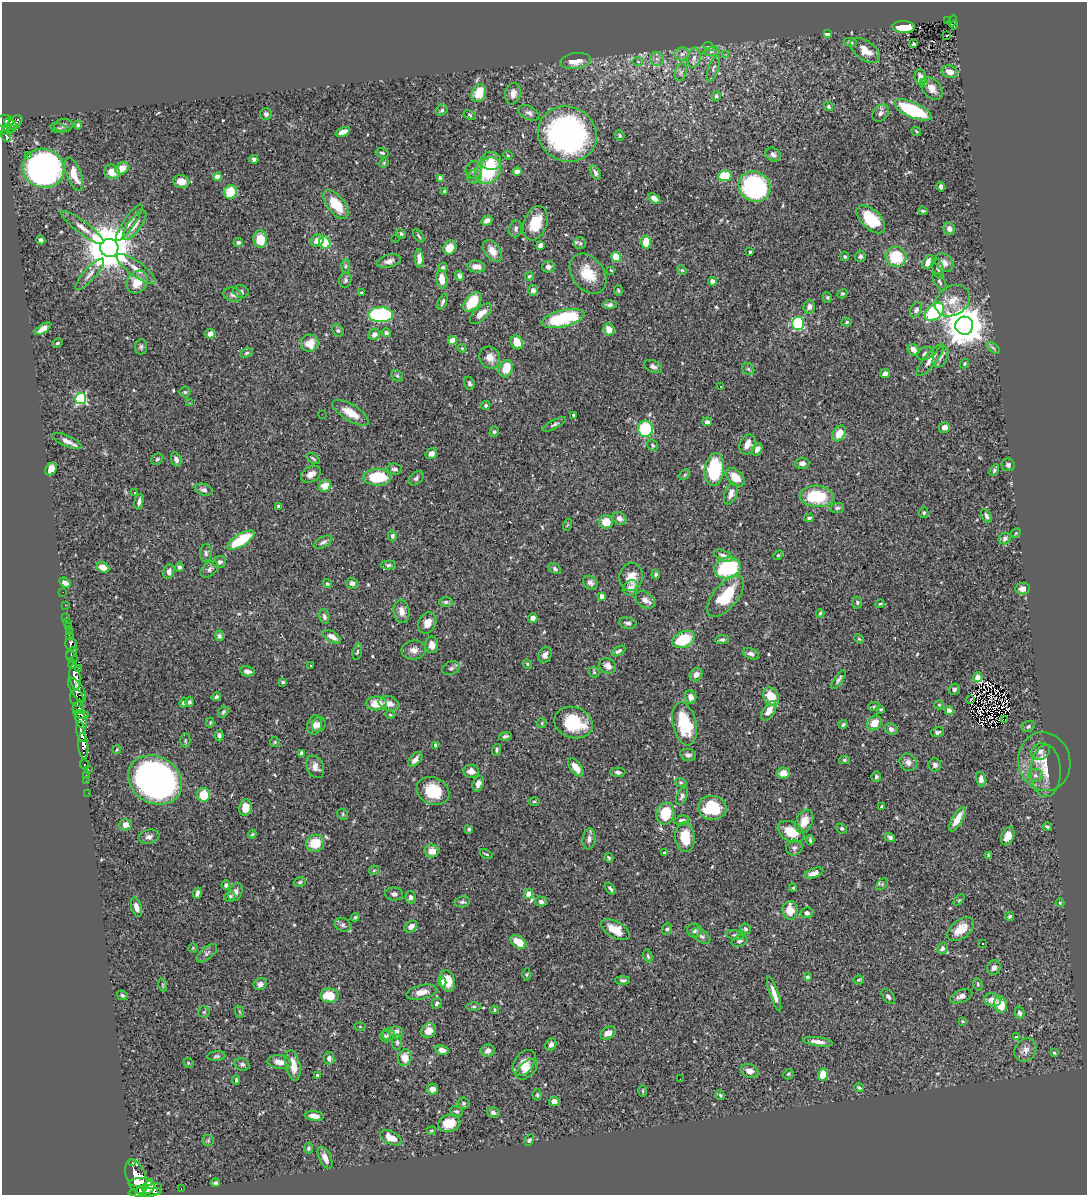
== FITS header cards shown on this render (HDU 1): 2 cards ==
NAXIS1  =                 1085
NAXIS2  =                 1193

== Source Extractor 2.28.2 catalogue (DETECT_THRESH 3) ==
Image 1085 x 1193 px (HDU 1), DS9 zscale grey, 1 PNG px = 1 image px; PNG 1089 x 1197 px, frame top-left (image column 1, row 1193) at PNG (2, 2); each listed source drawn as its Kron ellipse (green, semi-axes under 4 px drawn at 4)
Background 0.723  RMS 0.028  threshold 0.0848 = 3 sigma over >= 5 px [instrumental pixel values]
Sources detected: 564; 1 with non-positive FLUX_AUTO (blend fragments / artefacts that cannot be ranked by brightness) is neither listed nor drawn; of the other 563, the 500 brightest by FLUX_AUTO listed and drawn (63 fainter detections omitted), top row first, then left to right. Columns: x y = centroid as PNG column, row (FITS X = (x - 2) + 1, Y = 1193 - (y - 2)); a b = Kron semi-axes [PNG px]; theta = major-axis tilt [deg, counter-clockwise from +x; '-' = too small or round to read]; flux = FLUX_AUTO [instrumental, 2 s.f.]
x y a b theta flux
948 20 3 3 - 9.8
952 21 6 3 58 47
954 25 4 2 - 11
904 27 11 6 -1 49
827 34 4 3 - 19
947 36 3 3 - 4.6
850 42 6 4 -10 3
914 44 4 3 - 2.8
709 47 6 3 -19 2.2
865 50 17 9 -37 23
712 52 8 4 7 4.2
682 54 7 7 - 6.2
725 54 3 3 - 3.3
694 58 10 6 83 8.4
657 59 7 7 - 7
576 61 16 8 9 25
638 62 6 4 -2 2.4
713 68 13 5 70 6
681 72 9 5 71 5.4
950 72 8 6 -17 15
920 77 8 6 -87 9.3
923 83 3 2 - 4.3
932 88 13 9 -50 15
479 93 9 7 66 38
513 94 11 8 80 13
716 96 5 4 - 3.6
828 107 5 4 - 3.5
442 110 6 5 - 3.8
913 110 20 7 -24 130
529 113 11 6 -27 7.3
881 113 9 7 50 7.2
266 114 6 6 - 4.5
470 115 6 4 -29 3
6 121 8 6 -3 330
15 122 9 5 40 320
11 124 7 2 -40 270
78 125 4 4 - 4.2
63 126 9 6 4 5.6
9 128 7 3 -6 42
58 128 8 5 -15 4
6 131 4 3 - 130
916 131 5 3 - 2.1
343 132 7 4 24 13
567 134 30 27 -25 550
619 135 5 4 - 2.9
6 136 6 5 - 130
382 153 6 4 -12 3.4
508 155 5 4 - 2.2
773 155 8 6 -29 6.1
29 156 3 3 - 28
254 159 4 4 - 6.2
491 161 10 9 - 25
384 163 5 4 - 2.1
43 168 21 19 -19 660
122 168 7 5 34 25
474 170 8 8 - 8.5
488 171 15 11 51 110
112 172 8 7 - 20
517 172 4 4 - 22
595 172 8 4 -61 5.8
74 174 17 7 -69 36
725 176 7 5 10 63
217 177 4 4 - 18
474 177 7 6 - 6.8
440 179 4 4 - 19
181 181 8 6 -8 17
755 187 16 15 - 310
941 187 5 4 - 5.2
230 192 7 6 - 48
445 192 4 4 - 3.6
654 198 7 4 -33 12
336 204 17 8 -52 56
923 211 4 3 - 2.9
871 219 17 9 -44 79
487 221 6 4 31 8.6
129 223 21 6 56 13
535 223 18 11 70 51
134 225 18 6 54 17
83 228 26 6 -37 16
516 229 8 6 75 5.3
949 229 6 5 - 9.2
401 234 5 4 - 2.7
419 236 7 3 -55 2.8
395 238 3 2 - 2.4
260 239 9 7 -88 36
41 240 4 4 - 6.6
317 240 7 6 - 18
238 242 5 4 - 4.3
646 242 6 5 - 36
325 243 6 5 - 45
580 243 6 6 - 4.2
540 245 4 4 - 19
450 247 7 6 - 27
109 248 9 9 - 9100
492 251 12 7 -54 18
750 252 3 3 - 3.4
845 256 5 4 - 2.5
860 256 5 5 - 5
616 257 5 4 - 58
896 257 10 10 - 67
419 258 9 4 -89 12
389 261 12 6 14 9.4
928 262 7 4 65 13
944 263 10 8 -51 12
345 266 6 4 88 3.4
476 266 9 6 -4 12
443 267 5 4 - 3.6
548 267 6 6 - 9.4
136 269 23 7 -36 19
938 269 10 5 -77 4.7
611 270 4 3 - 2
682 270 5 4 - 2.3
90 274 20 6 48 12
588 274 22 15 -52 47
459 276 5 4 - 5.5
529 276 4 4 - 3.1
442 279 9 5 -83 24
345 280 7 6 - 4.5
712 281 4 4 - 14
137 282 12 10 51 34
940 282 10 5 -57 4.4
533 290 5 5 - 8.2
618 290 5 3 - 2.5
241 292 8 6 -13 6.1
362 292 4 2 - 1.9
842 294 5 4 - 3.4
233 295 9 7 -18 7.5
827 297 5 4 - 2.6
953 301 19 14 34 32
442 302 8 4 69 4.4
472 302 11 7 50 67
609 305 7 4 -1 5
809 307 7 5 74 8.8
916 310 8 5 66 5.8
935 312 11 7 42 150
481 314 13 6 41 16
381 315 12 7 -2 250
563 318 22 8 14 140
847 322 5 4 - 2.8
798 323 6 6 - 170
964 326 9 9 - 5500
43 329 9 4 34 13
609 329 6 5 - 17
338 330 7 5 -48 3.3
386 333 5 4 - 4.5
210 334 5 5 - 11
374 334 6 5 - 10
452 341 5 5 - 16
57 343 5 3 - 2.4
310 343 9 8 - 25
517 343 7 5 -57 23
141 347 8 6 85 4.3
462 348 4 4 - 2
993 348 8 4 -37 3.6
913 350 6 5 - 13
246 353 6 4 27 2.9
925 353 8 6 27 6.7
940 357 11 6 63 7.4
490 358 11 10 - 17
930 360 20 6 51 15
964 364 5 4 - 2.8
653 367 9 5 -25 6.7
506 369 9 6 71 38
748 369 7 5 -45 3.5
885 374 5 4 - 8.8
397 376 6 5 - 3.1
469 383 7 5 -72 4.3
721 386 3 2 - 1.9
185 392 5 5 - 2.6
81 399 5 5 - 240
190 403 3 2 - 2.5
486 405 5 4 - 3.3
350 413 21 8 -31 30
322 414 3 2 - 2.1
574 415 3 3 - 4
707 422 5 4 - 5.5
554 424 13 4 28 5.1
944 427 5 5 - 14
645 429 8 7 - 120
494 432 5 4 - 3.1
839 433 8 6 61 31
67 441 16 5 -23 12
748 444 10 7 66 18
652 445 6 5 - 3.7
757 449 7 4 59 10
431 454 6 5 - 8.8
157 459 6 5 - 3.5
176 459 7 5 -68 7.8
313 459 7 3 -35 2.9
802 463 7 5 4 7.1
1008 465 6 6 - 4.1
51 469 7 5 58 20
395 469 7 5 -7 5.2
714 470 16 9 83 130
994 470 6 4 60 3.6
311 474 11 7 31 15
685 475 6 4 45 2.9
377 477 14 8 2 84
735 477 11 7 -45 31
416 478 8 6 43 4.5
325 486 6 5 - 26
204 490 9 5 -17 6
134 492 3 3 - 4.6
731 494 11 6 71 12
817 496 17 10 -4 96
139 502 8 4 77 6.3
279 506 3 3 - 2.9
837 508 7 5 8 4.8
924 513 5 4 - 2.3
986 516 7 4 -62 6.8
619 518 7 5 -39 7.6
809 518 5 3 - 3.4
606 522 7 7 - 33
567 525 6 4 71 2
1016 533 5 4 - 2.4
392 536 5 4 - 4.9
1005 539 6 5 - 5.9
241 540 15 6 32 85
323 542 10 5 28 6.3
206 553 9 6 86 5.3
778 555 5 4 - 2.5
724 556 10 5 -23 8.7
220 562 6 6 - 4.8
388 565 7 4 1 3.8
103 567 6 5 - 20
179 567 5 4 - 4.8
727 568 13 10 15 150
209 569 10 6 41 6.4
555 569 7 4 -35 4.2
169 572 8 5 76 8.4
656 574 4 4 - 4.1
631 577 14 11 79 26
65 583 6 4 -35 8.7
327 583 5 4 - 3.4
352 583 6 5 - 6.9
590 583 8 6 -38 6.5
631 588 8 7 - 11
1023 589 7 5 8 13
63 592 2 2 - 5.1
602 596 4 4 - 13
726 596 25 12 50 86
645 600 10 7 -37 12
446 602 7 4 0 4.6
857 602 6 5 - 4
880 604 4 3 - 2
65 605 2 2 - 7.6
402 611 12 8 -79 15
820 613 4 3 - 2.2
324 616 7 5 -76 5.2
66 617 3 2 - 10
533 618 4 4 - 9.9
67 622 2 2 - 8.2
427 623 11 8 65 18
628 623 9 5 -13 6.1
68 626 3 3 - 45
70 632 2 2 - 10
70 636 3 3 - 160
219 636 5 4 - 6.1
332 637 10 5 -31 13
683 639 12 8 24 75
859 639 5 4 - 2.2
722 640 7 4 6 4.2
71 644 6 6 - 330
432 645 8 6 -84 19
414 650 12 9 6 13
619 651 7 4 31 4.9
357 652 8 4 76 2.8
71 653 6 3 48 260
751 654 8 5 -21 6.6
545 655 8 6 67 8.8
72 657 7 4 -46 540
73 664 4 3 - 330
527 664 5 4 - 2.1
311 666 3 3 - 4.7
608 666 9 7 -32 11
79 668 3 2 - 68
451 668 9 6 19 5.4
247 671 7 5 -12 7.8
594 672 6 5 - 2.5
696 675 7 6 - 9
75 677 12 5 -83 1900
978 677 5 4 - 16
839 679 11 4 56 5
283 682 3 3 - 2.5
954 689 6 5 - 4.8
77 690 14 6 -57 770
216 697 4 4 - 3.2
691 697 6 5 - 14
771 697 10 7 -61 37
77 698 8 6 -73 260
970 699 3 2 - 6
189 702 4 4 - 3.7
184 703 5 4 - 4.4
376 703 10 7 0 35
389 703 11 7 -18 15
939 705 5 4 - 2.1
874 706 6 4 19 2
78 708 6 5 - 390
881 709 3 2 - 2.1
769 711 11 6 57 19
949 711 4 4 - 27
223 712 6 4 53 3.2
81 714 7 4 -9 370
390 715 5 3 - 1.9
1005 719 3 2 - 5
81 720 8 5 -70 470
210 723 5 4 - 2.1
542 723 5 4 - 2.2
574 723 20 15 -18 86
874 723 8 6 47 26
319 724 7 7 - 9.3
684 724 22 11 -77 97
843 724 4 3 - 3.4
314 725 10 7 76 8.6
1028 727 7 5 33 4
891 729 7 5 -29 7.7
81 732 10 4 -80 1100
937 732 6 5 - 4
219 736 6 3 -86 5.2
505 736 6 3 16 4
185 740 7 5 -90 3.4
275 742 5 5 - 2.6
435 745 4 4 - 4.4
83 746 13 5 -85 870
117 750 4 3 - 2.3
496 750 6 4 74 3.6
1040 752 10 8 33 8.6
301 753 4 3 - 3.6
688 755 8 6 -10 6.4
415 759 9 5 48 11
844 760 5 4 - 2.8
908 762 9 8 - 10
1044 762 29 26 -78 51
84 764 5 3 - 29
935 765 6 6 - 5.2
315 767 12 8 -64 14
576 767 10 5 -53 20
89 770 3 2 - 70
471 771 8 6 -7 13
1046 771 26 15 90 31
618 772 7 4 1 4.9
783 773 6 5 - 16
86 775 2 2 - 9
1035 775 7 6 - 5.7
876 777 5 5 - 3.7
981 779 7 5 -72 12
155 780 28 23 -31 980
86 781 2 2 - 5.8
681 782 6 3 -19 2.2
478 784 8 5 70 8.9
433 791 17 13 -25 61
88 793 2 2 - 5.3
203 795 7 6 - 43
682 796 9 5 68 5.1
534 801 6 4 0 2.2
882 807 4 3 - 4.7
245 808 8 6 81 21
712 808 14 12 -5 93
343 814 6 5 - 2.6
665 814 11 9 78 59
957 819 14 5 60 23
682 820 7 5 8 5.3
804 821 12 8 67 24
125 825 6 5 - 12
1047 827 5 3 - 3.1
842 828 5 4 - 3.2
469 829 3 3 - 2.7
791 832 14 9 -29 41
252 834 4 3 - 2.1
1008 836 10 6 68 17
149 837 10 7 12 6.8
685 837 15 9 -85 46
890 837 5 4 - 4.6
589 839 10 6 83 8.8
810 840 5 3 - 3.1
315 843 9 8 - 41
794 848 8 7 - 5.8
432 851 7 6 - 19
664 853 3 3 - 2.7
486 854 7 2 -29 2.1
988 855 4 3 - 2.8
609 858 5 3 - 2.4
374 870 5 4 - 2.8
814 873 10 4 21 11
300 882 6 4 17 3.1
882 884 7 4 45 3.1
226 885 5 4 - 6.4
793 888 4 4 - 2.3
610 889 7 3 -48 3.9
235 892 9 6 61 9.4
197 893 6 3 73 6.5
394 894 9 6 -1 5.6
528 894 5 4 - 27
230 896 6 5 - 4.2
411 897 6 5 - 5.1
959 900 6 4 44 2.4
541 901 6 5 - 5.4
462 902 8 5 8 4.4
1060 903 4 4 - 1.9
136 907 10 5 -74 12
790 910 9 7 -85 33
807 913 6 5 - 5.7
1010 916 5 4 - 2.9
355 917 4 4 - 2.7
343 925 8 6 -25 5.3
411 927 7 5 40 9.7
667 929 6 5 - 4.6
745 929 5 5 - 4.6
961 929 15 9 38 33
615 930 15 8 -30 36
694 930 7 7 - 6.4
735 935 9 5 -13 4
701 936 10 6 -39 6.2
739 941 8 5 23 4.9
518 942 9 5 -35 35
983 944 2 2 - 2.1
193 948 4 4 - 1.9
942 948 6 5 - 6.1
207 953 12 6 40 6.8
648 956 7 4 -73 3.4
994 968 7 6 - 8.1
527 974 6 3 89 2.1
807 977 3 3 - 3.5
623 980 7 4 0 4.3
859 980 5 4 - 2.9
447 981 11 7 -76 29
442 982 4 4 - 13
260 984 7 6 - 8.1
978 984 6 4 -72 2.8
163 985 6 4 -72 2.9
421 992 15 7 13 18
774 994 18 4 -72 14
122 995 5 4 - 3.5
330 996 9 7 -6 47
961 996 11 6 20 8.3
888 997 9 5 -53 4.5
992 1000 8 6 -15 19
436 1003 6 4 57 4.2
1000 1005 8 6 -74 35
474 1007 7 3 0 3.2
494 1010 4 3 - 2.8
204 1012 5 5 - 3.2
240 1012 6 4 -70 2.2
1019 1013 6 5 - 6.3
963 1021 4 3 - 2.5
360 1027 5 3 - 1.9
429 1031 8 7 - 18
396 1032 7 6 - 12
608 1033 8 6 28 12
388 1034 6 5 - 4.3
385 1036 6 5 - 3.2
1017 1036 3 3 - 43
397 1042 8 5 -89 3.9
818 1042 15 4 -8 11
551 1045 6 5 - 7.4
442 1050 7 5 -14 13
1025 1050 12 10 55 14
488 1051 7 6 - 7.4
1054 1053 4 3 - 2.3
216 1056 9 5 6 3.8
329 1058 6 5 - 7
405 1058 8 6 73 25
279 1062 12 6 -10 17
188 1063 5 4 - 2.6
524 1063 14 9 53 23
242 1064 8 6 -23 4.8
293 1065 15 7 -78 30
527 1069 13 7 41 13
749 1071 9 6 -16 12
788 1074 6 4 45 2.6
317 1075 3 3 - 2.1
823 1075 6 4 81 36
680 1079 3 2 - 2.2
236 1080 5 3 - 3.1
859 1088 5 4 - 3.1
432 1089 6 5 - 12
643 1091 5 3 - 1.9
537 1095 5 4 - 2.6
720 1095 5 3 - 2.6
554 1101 5 4 - 10
464 1103 6 5 - 5.6
456 1111 6 5 - 3.5
493 1112 6 5 - 6.2
314 1116 9 4 -7 13
449 1123 11 8 16 38
431 1131 4 4 - 2.4
391 1138 11 6 -26 27
208 1140 6 5 - 3.1
529 1140 6 4 60 3.5
309 1148 5 4 - 3.3
325 1158 12 6 -64 13
132 1163 3 3 - 55
136 1177 18 9 -71 3500
141 1182 12 3 1 1300
215 1183 4 3 - 3.5
148 1187 7 6 - 890
140 1189 3 3 - 380
181 1189 3 2 - 13
152 1190 10 6 21 800
145 1192 17 4 2 3400
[63 fainter detections neither listed nor drawn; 1 non-positive-flux detection neither listed nor drawn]